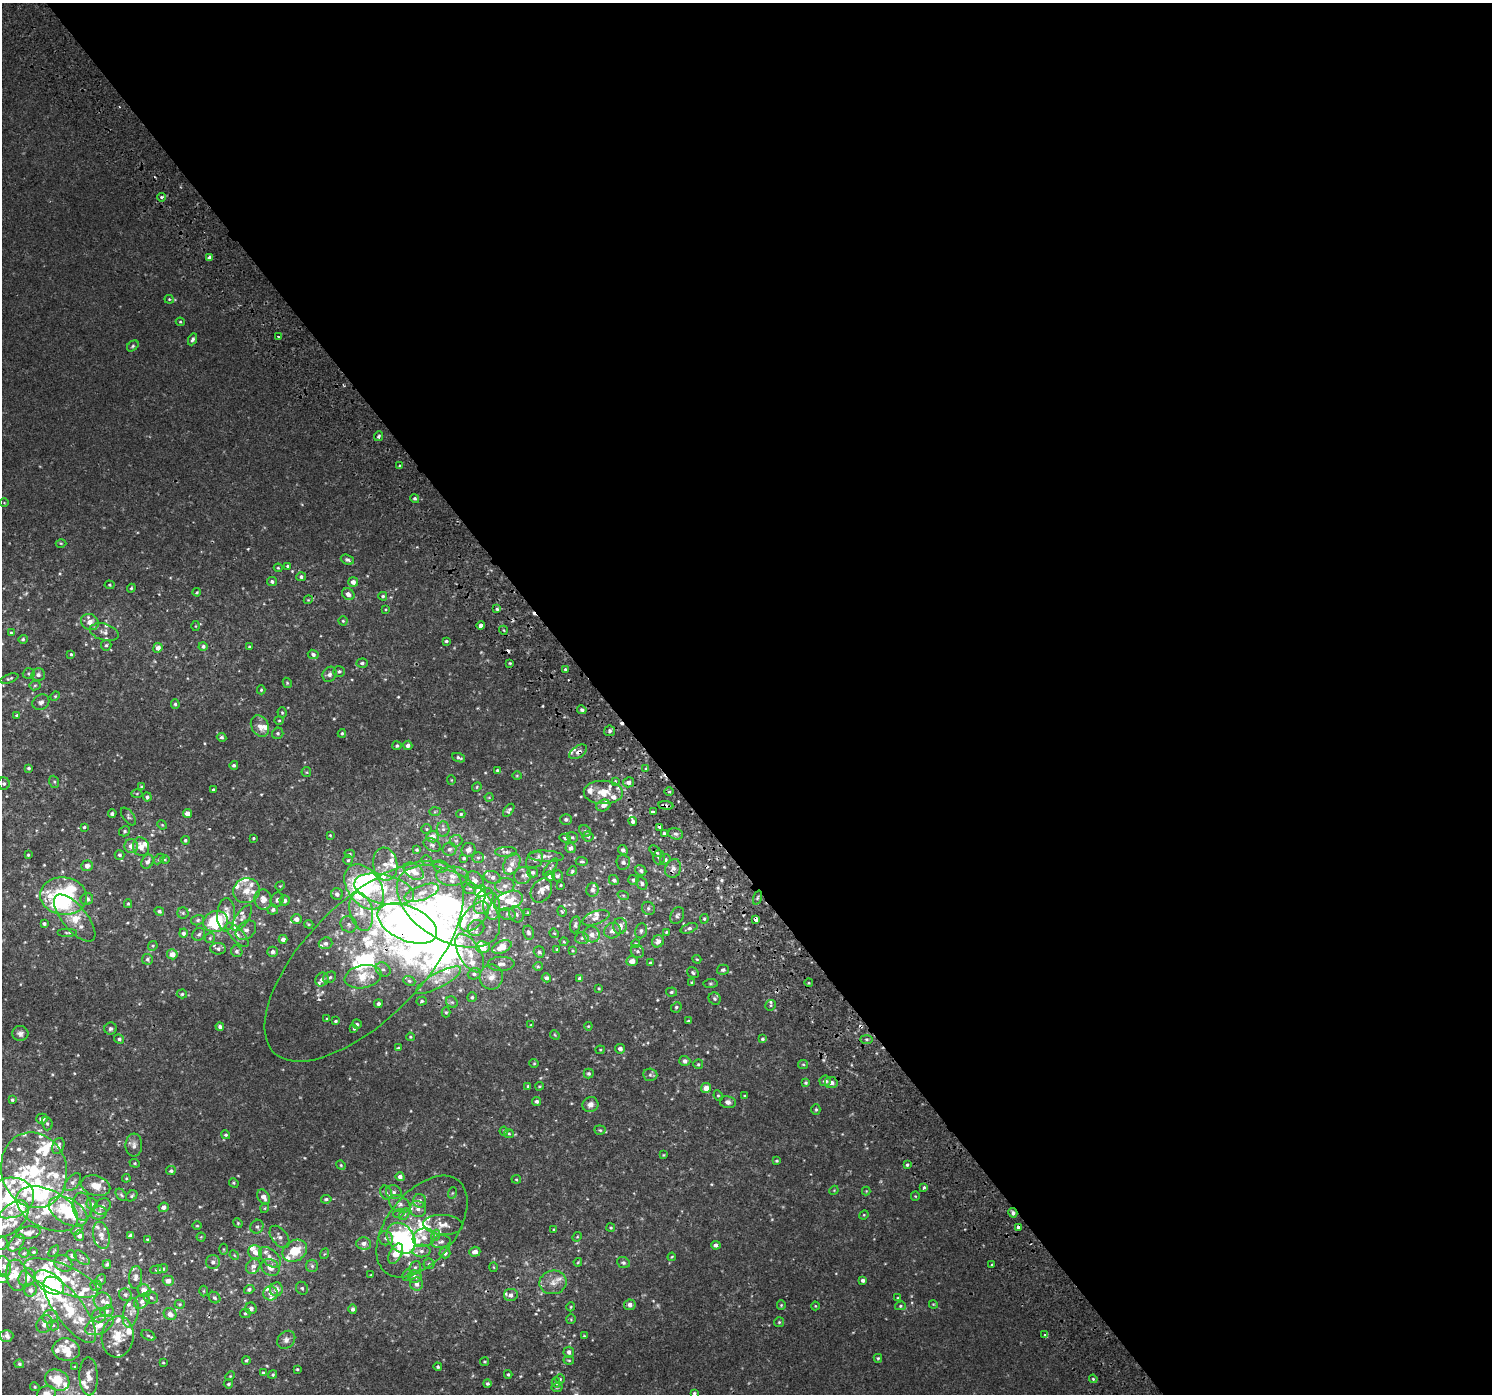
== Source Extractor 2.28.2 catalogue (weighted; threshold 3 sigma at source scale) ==
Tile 8 of 4 x 4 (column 4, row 2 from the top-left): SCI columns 4519-6008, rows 2953-4344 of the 6060 x 5968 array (HDU 1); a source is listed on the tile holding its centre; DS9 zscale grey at full resolution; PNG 1494 x 1396 px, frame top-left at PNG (2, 3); each listed source drawn as its Kron ellipse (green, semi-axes under 4 px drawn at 4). Shown black and unused: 60% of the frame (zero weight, under 2 of 3 exposures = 3% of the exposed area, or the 3 px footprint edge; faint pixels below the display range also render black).
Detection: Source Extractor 2.28.2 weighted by HDU 2 'WHT'; one run over the whole footprint, this tile lists its part. Background 0.00238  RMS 0.0026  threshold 0.0118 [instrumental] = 3 sigma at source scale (4.5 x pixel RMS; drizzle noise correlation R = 1.50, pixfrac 1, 0.0396/0.0396 arcsec/px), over >= 5 px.
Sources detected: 685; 3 too faint to see at this stretch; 14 inside a brighter object's white glare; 11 cosmic-ray / hot-pixel residue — neither listed nor drawn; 127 inside a brighter listed object's ellipse — not listed separately; of the other 530, all 500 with FLUX_AUTO >= 0.219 (the completeness limit of this list) listed and drawn (30 fainter detections not listed), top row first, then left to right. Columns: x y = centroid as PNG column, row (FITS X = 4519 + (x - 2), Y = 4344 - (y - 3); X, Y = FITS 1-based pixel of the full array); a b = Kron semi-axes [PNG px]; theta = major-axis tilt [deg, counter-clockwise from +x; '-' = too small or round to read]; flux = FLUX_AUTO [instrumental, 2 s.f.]
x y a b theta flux
161 197 4 4 - 0.56
210 257 4 3 - 1.3
169 299 4 4 - 0.31
180 322 4 4 - 0.28
278 336 3 2 - 0.22
192 339 6 3 65 0.59
133 346 6 4 41 0.47
379 436 5 3 - 0.59
400 465 3 2 - 0.52
415 499 4 4 - 0.47
4 503 5 3 - 0.22
61 543 5 3 - 0.25
347 560 7 5 -20 0.56
288 566 4 3 - 0.43
278 568 4 3 - 0.26
301 577 5 4 - 0.62
272 581 5 4 - 0.58
353 582 5 5 - 1.4
109 585 5 4 - 0.31
131 588 4 4 - 0.32
197 592 4 3 - 0.27
348 594 7 5 -37 1.2
383 596 4 4 - 0.4
308 600 4 3 - 0.23
386 609 3 3 - 0.22
497 609 4 4 - 0.39
343 621 4 4 - 0.31
90 622 9 7 -29 2.5
196 626 5 3 - 0.23
481 626 4 3 - 1.9
503 630 4 3 - 0.24
104 632 15 8 -16 1.5
11 633 4 3 - 0.28
23 639 5 4 - 0.41
446 641 4 3 - 0.46
106 645 5 5 - 0.45
203 646 4 4 - 0.65
249 647 4 3 - 0.27
158 648 5 4 - 1.5
71 654 4 4 - 0.33
313 654 5 4 - 0.73
362 663 5 4 - 0.54
510 663 3 3 - 0.28
565 669 3 3 - 0.37
339 671 6 5 - 0.6
29 674 6 5 - 0.41
329 674 8 6 61 0.91
38 675 6 6 - 0.91
9 678 9 3 19 0.48
287 683 5 4 - 0.29
35 685 5 5 - 0.41
261 690 4 4 - 0.32
55 696 5 4 - 0.31
41 702 9 7 34 0.9
175 704 5 3 - 0.46
582 710 5 4 - 0.54
282 712 5 4 - 0.34
17 715 4 3 - 0.3
279 720 5 4 - 0.3
260 726 11 8 -60 1.7
610 731 5 5 - 0.55
278 733 6 5 - 0.5
342 733 4 3 - 0.36
221 737 5 4 - 0.48
408 745 5 4 - 1
397 746 4 4 - 0.51
578 752 10 5 33 1.1
459 758 7 4 -21 0.63
234 765 4 4 - 0.47
29 768 3 3 - 0.44
646 769 4 4 - 0.31
497 770 4 3 - 0.32
306 772 5 4 - 0.29
517 776 4 4 - 0.27
451 780 5 4 - 0.27
615 781 4 4 - 0.29
54 782 6 5 - 0.38
628 782 5 5 - 1.2
4 784 6 6 - 0.58
141 787 4 3 - 0.26
477 787 5 4 - 0.29
213 790 3 3 - 0.36
603 792 19 11 -2 4.4
669 792 5 3 - 0.29
137 794 5 3 - 0.27
147 797 4 4 - 0.66
489 797 4 4 - 0.24
603 805 7 5 23 1.4
666 805 7 4 -6 1.1
509 810 7 4 53 0.6
653 811 4 3 - 1.2
435 812 6 4 2 0.33
112 814 4 4 - 0.76
187 814 4 4 - 2
461 814 4 4 - 0.37
128 816 10 5 -53 0.59
566 819 6 5 - 0.56
633 821 4 3 - 1.3
162 825 5 4 - 0.27
84 827 4 4 - 0.35
660 827 3 3 - 2.1
427 829 5 5 - 0.39
443 829 8 6 -90 0.79
125 831 6 5 - 0.46
585 831 6 5 - 0.44
664 833 3 3 - 0.39
676 834 7 5 -15 0.66
330 835 3 3 - 0.23
588 836 5 5 - 0.57
432 837 6 5 - 2.7
572 837 6 5 - 0.45
253 838 3 2 - 0.26
565 838 5 4 - 0.43
185 840 4 4 - 0.42
456 841 6 6 - 0.61
432 845 9 6 -27 0.64
131 846 7 6 - 1.8
141 847 9 8 - 2.6
571 848 5 5 - 1.1
449 849 7 6 - 0.69
417 850 3 3 - 0.33
469 850 7 6 - 1.2
623 850 5 4 - 0.81
656 851 7 4 -42 0.93
506 852 11 5 0 0.78
350 854 5 4 - 0.37
28 855 4 3 - 0.3
120 855 5 5 - 0.49
546 856 18 5 -3 1.4
659 857 7 6 - 0.79
464 858 4 3 - 0.34
478 858 6 5 - 0.54
159 859 6 4 46 0.37
165 860 5 3 - 0.23
348 860 5 4 - 0.36
534 860 9 7 42 1.2
665 860 5 5 - 0.65
427 861 6 4 -48 0.36
582 861 6 3 -4 0.34
147 862 7 5 63 1.1
623 862 7 7 - 0.83
385 864 16 12 -80 2.5
512 864 11 7 63 1.9
87 866 6 5 - 1.6
440 866 7 6 - 0.54
551 867 10 4 53 0.45
673 868 9 7 65 1.3
414 871 11 7 -35 2.2
572 871 5 4 - 0.46
641 871 6 5 - 0.71
533 872 5 5 - 0.6
522 875 9 8 - 1.2
452 876 16 9 1 2.5
550 876 5 4 - 0.96
557 876 5 5 - 0.59
492 877 9 6 -18 1
475 880 10 7 -42 1.6
614 880 5 4 - 0.76
633 880 5 5 - 0.57
642 883 6 5 - 0.64
561 885 3 2 - 0.27
280 886 5 4 - 0.24
505 886 9 7 12 1.4
364 887 25 16 -54 16
384 889 30 14 -14 11
470 889 6 5 - 0.47
592 890 7 6 - 1.1
246 891 13 12 - 3.3
480 891 6 5 - 8.7
541 891 13 10 57 1.7
422 893 18 7 20 2.1
337 894 6 6 - 1
623 895 6 3 -18 0.3
64 896 23 18 -7 32
757 898 7 3 71 0.38
87 899 6 6 - 1
263 899 10 8 -80 1.7
277 900 7 6 - 0.71
285 900 5 5 - 0.74
484 901 14 8 64 5.3
509 901 15 9 20 4.2
128 904 4 4 - 0.31
448 906 57 33 -31 72
492 906 14 8 -85 2.2
648 908 7 6 - 0.63
273 910 5 5 - 0.59
159 911 5 4 - 0.52
562 911 5 4 - 0.33
361 912 19 11 -76 4.6
183 913 5 5 - 0.41
528 913 4 3 - 0.25
507 914 8 6 -16 0.67
516 914 8 7 - 0.9
226 915 17 9 86 3.1
475 916 18 9 47 3.8
677 916 9 6 64 0.72
75 918 29 12 -50 6.7
242 918 15 6 57 1.3
596 918 14 6 19 1.3
296 919 5 5 - 1.6
704 919 5 4 - 0.38
756 919 4 3 - 3.7
198 920 6 5 - 0.52
216 921 12 10 17 14
407 923 31 17 -24 130
44 924 4 4 - 0.48
309 924 4 3 - 0.31
349 924 8 7 - 1.2
575 925 8 5 81 0.62
620 926 8 7 - 1.7
476 928 8 8 - 1.2
689 928 9 4 20 0.69
246 930 11 8 42 1.4
612 931 8 7 - 1.4
641 931 7 6 - 0.68
666 932 4 3 - 0.27
68 933 10 3 0 0.43
183 933 5 4 - 0.64
528 933 7 5 -78 0.83
554 933 5 4 - 0.24
199 934 7 6 - 0.66
592 934 8 8 - 1.7
237 935 15 6 -48 1.5
210 938 5 5 - 0.34
582 938 7 5 4 0.57
283 939 4 4 - 0.98
658 941 6 5 - 1.3
564 942 4 4 - 0.27
326 943 7 5 17 0.82
636 943 4 3 - 0.23
153 946 5 4 - 0.34
483 947 7 6 - 4.1
502 947 10 6 23 4.8
218 949 8 6 -1 0.7
557 949 4 3 - 0.32
237 951 6 5 - 0.66
573 951 3 3 - 0.25
637 951 7 6 - 0.67
273 952 5 5 - 0.83
539 952 6 5 - 0.63
470 953 21 10 -59 4.2
172 954 5 5 - 2.2
147 959 5 5 - 0.49
697 959 4 3 - 0.24
364 961 128 59 45 70
632 961 6 4 4 1.7
650 963 3 3 - 0.32
501 964 13 7 1 1.5
538 966 5 4 - 0.32
383 969 8 6 -35 0.88
723 970 6 5 - 0.64
693 973 6 5 - 0.46
474 974 6 5 - 0.59
330 977 7 5 30 0.54
363 977 18 11 11 6.3
491 977 12 11 - 2.6
546 978 4 4 - 0.73
322 979 7 6 - 0.97
580 979 4 3 - 0.82
438 980 25 7 28 2.6
409 981 6 4 -22 0.42
691 982 4 3 - 0.27
711 983 7 4 6 0.37
809 983 4 3 - 0.25
599 988 3 2 - 0.24
671 992 5 4 - 0.45
182 994 5 4 - 0.39
472 997 5 4 - 0.5
715 999 6 6 - 0.64
422 1001 5 4 - 0.4
452 1002 6 5 - 0.44
378 1004 4 4 - 0.78
771 1005 5 5 - 0.41
676 1007 6 4 47 0.51
446 1012 5 4 - 0.39
327 1019 3 3 - 0.27
336 1021 4 3 - 0.4
688 1021 4 3 - 0.25
357 1024 5 4 - 0.48
531 1025 4 3 - 0.25
588 1026 4 4 - 0.24
220 1027 4 4 - 0.71
110 1029 6 6 - 0.62
354 1029 4 4 - 0.29
20 1033 8 7 - 1
555 1035 5 4 - 0.26
410 1037 4 3 - 0.27
119 1039 5 4 - 0.5
762 1039 4 4 - 0.52
866 1039 6 3 0 0.45
398 1048 3 3 - 0.26
620 1049 5 5 - 0.96
600 1050 4 4 - 0.25
685 1061 5 5 - 1
534 1063 4 4 - 0.28
698 1064 5 5 - 0.39
803 1064 5 4 - 0.35
589 1073 5 5 - 0.54
650 1075 7 6 - 0.62
825 1081 6 5 - 1.3
805 1083 4 4 - 0.37
831 1083 6 5 - 1.2
528 1086 4 3 - 0.32
539 1086 4 3 - 0.26
706 1088 5 5 - 2.4
718 1096 5 4 - 0.35
745 1096 4 3 - 0.38
12 1100 3 3 - 0.35
537 1101 4 4 - 0.7
728 1102 8 6 -11 1
590 1105 8 7 - 1.4
816 1110 5 4 - 0.37
42 1119 5 5 - 1.3
47 1123 7 5 -74 0.53
600 1130 5 4 - 0.39
504 1131 4 4 - 0.31
509 1134 5 4 - 0.33
226 1135 4 4 - 0.39
134 1145 11 8 -88 1.3
58 1146 8 6 68 1.2
663 1155 3 3 - 0.22
777 1161 3 3 - 0.38
135 1163 5 4 - 0.31
341 1165 5 4 - 0.31
907 1165 4 3 - 0.37
34 1170 38 32 -75 21
171 1171 5 4 - 0.51
400 1177 4 4 - 0.97
126 1178 4 4 - 0.29
516 1179 4 4 - 0.26
73 1182 10 6 50 0.89
234 1183 5 4 - 0.3
96 1186 15 10 -17 3.2
924 1188 3 3 - 0.75
834 1190 5 3 - 0.22
866 1191 4 4 - 0.23
394 1192 8 7 - 0.93
386 1193 7 5 -65 0.63
452 1193 6 3 71 0.28
121 1195 7 4 -50 0.44
132 1196 6 4 45 0.46
915 1196 4 4 - 0.28
264 1197 8 5 -59 1.6
9 1198 25 20 14 15
326 1199 5 4 - 0.49
420 1201 7 6 - 1.3
92 1204 5 5 - 0.47
400 1204 11 8 -30 1.3
102 1206 9 7 41 0.98
82 1207 14 9 -83 2.2
164 1207 5 4 - 1.2
265 1208 5 3 - 0.22
47 1209 33 19 -27 10
418 1209 8 7 - 1.3
68 1211 21 12 -30 13
99 1213 8 6 19 1.1
399 1213 6 3 18 0.3
1013 1213 5 4 - 0.78
404 1214 6 4 61 0.41
864 1215 5 4 - 0.27
11 1219 22 12 47 3.8
238 1223 5 4 - 0.3
443 1225 20 10 -4 2.3
197 1226 5 3 - 0.24
257 1227 7 6 - 0.79
422 1227 59 34 52 21
1018 1227 3 3 - 2.5
611 1228 4 4 - 0.32
77 1230 6 4 44 0.45
554 1230 4 3 - 0.27
28 1233 12 6 8 1.4
101 1235 14 8 -77 1.9
436 1235 6 4 72 0.38
79 1236 5 5 - 0.9
131 1236 4 4 - 0.98
201 1237 4 4 - 0.24
280 1237 13 7 -52 1.2
424 1237 11 9 18 2.1
577 1237 5 4 - 0.27
386 1238 7 7 - 0.79
401 1238 17 12 -51 23
147 1239 4 3 - 0.22
441 1242 10 6 9 0.82
2 1243 6 6 - 0.88
16 1243 10 6 46 0.98
364 1243 7 6 - 1.1
716 1245 4 4 - 1
224 1249 5 3 - 0.25
54 1251 7 3 53 0.3
295 1251 13 10 33 6.2
421 1251 9 6 1 1.2
34 1252 3 2 - 0.32
255 1252 7 6 - 1.8
475 1252 5 5 - 1.4
24 1253 5 4 - 0.33
445 1253 5 5 - 0.99
324 1254 5 3 - 0.24
396 1254 11 6 62 4.1
234 1255 5 4 - 0.28
72 1256 6 4 -50 0.5
270 1257 13 7 -41 1.9
672 1257 4 3 - 0.24
82 1258 9 5 -41 0.65
213 1262 7 7 - 0.92
578 1262 4 4 - 0.26
63 1263 9 8 - 1.2
623 1263 6 5 - 0.6
107 1264 4 4 - 0.5
429 1264 5 5 - 0.43
992 1265 3 2 - 0.29
4 1266 10 6 -78 1.1
253 1266 8 6 52 1.4
312 1266 6 6 - 0.62
415 1267 6 5 - 0.55
493 1267 5 3 - 0.24
270 1268 9 7 -39 2.1
163 1269 5 4 - 0.46
157 1270 6 3 3 0.39
16 1275 16 10 -82 3.5
371 1275 3 3 - 0.23
407 1275 6 4 73 0.33
136 1277 11 6 86 1.2
415 1277 7 6 - 1.1
27 1278 9 8 - 1.8
61 1278 39 14 -22 12
3 1279 5 4 - 0.44
101 1280 6 5 - 0.39
863 1280 4 3 - 0.79
168 1281 5 5 - 1.7
49 1282 16 9 -35 27
553 1282 14 11 11 2.6
417 1284 6 6 - 1.3
96 1286 5 5 - 0.48
302 1288 7 6 - 0.55
249 1289 5 4 - 0.62
276 1289 7 6 - 1.7
30 1290 6 6 - 0.95
144 1291 7 6 - 2.5
204 1291 5 3 - 0.24
271 1293 7 7 - 1.4
125 1294 6 6 - 0.66
511 1295 7 6 - 1.1
151 1297 7 6 - 0.68
214 1298 6 5 - 0.58
898 1298 4 4 - 0.24
103 1301 9 8 - 1.5
142 1301 9 6 42 0.84
180 1304 5 4 - 0.33
933 1304 4 3 - 0.23
630 1305 6 5 - 1.3
781 1305 5 4 - 0.29
815 1306 4 4 - 0.25
900 1306 5 4 - 0.38
571 1307 4 4 - 0.27
251 1308 6 5 - 1
353 1309 4 4 - 0.74
70 1310 40 14 -53 12
107 1311 7 5 17 0.72
131 1313 15 7 78 1.8
245 1313 5 5 - 0.46
170 1314 6 5 - 1.5
99 1316 7 7 - 0.88
50 1317 8 7 - 0.86
571 1319 5 5 - 0.3
779 1322 5 5 - 0.38
45 1324 9 7 56 1.6
53 1325 5 5 - 0.46
99 1325 15 8 26 2.5
148 1335 7 5 -27 0.54
1045 1335 4 3 - 12
6 1336 7 6 - 1
584 1336 4 4 - 0.29
118 1337 21 16 83 6.5
286 1340 10 8 44 1.1
66 1350 14 11 -10 3.1
569 1352 5 5 - 1
878 1358 4 4 - 0.34
246 1360 4 4 - 0.38
569 1360 5 3 - 0.28
485 1362 4 3 - 0.25
163 1363 3 2 - 0.25
19 1364 5 4 - 0.43
75 1367 4 3 - 0.24
438 1367 4 4 - 0.34
297 1369 3 3 - 0.3
263 1373 4 4 - 0.4
273 1374 4 4 - 0.42
508 1374 4 3 - 0.34
89 1376 19 9 -88 2.7
230 1376 5 4 - 0.27
560 1379 5 5 - 0.39
1093 1379 4 3 - 0.3
57 1380 13 10 -29 7.1
556 1382 5 4 - 0.43
487 1383 4 4 - 0.48
228 1384 5 4 - 0.44
35 1387 5 4 - 0.35
557 1387 5 3 - 0.27
694 1393 4 4 - 0.36
47 1394 9 7 16 2.5
Overlapping masked pixels (flux is a lower limit): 12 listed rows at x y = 210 257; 578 752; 666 805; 660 827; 656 851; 673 868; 448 906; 756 919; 407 923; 364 961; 1013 1213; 1018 1227
Isophote crosses this tile's border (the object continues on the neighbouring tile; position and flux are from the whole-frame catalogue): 6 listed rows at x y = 9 1198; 2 1243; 3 1279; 6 1336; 694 1393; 47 1394